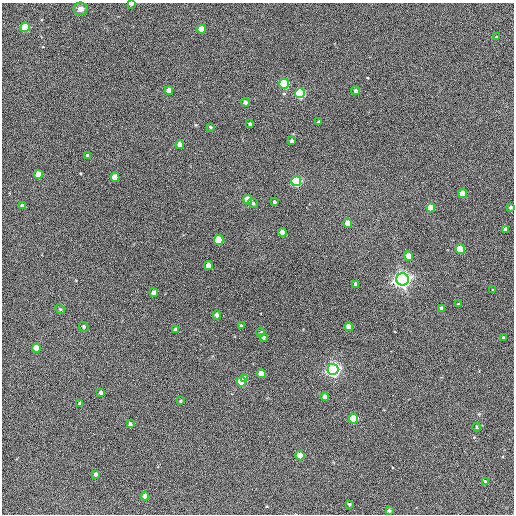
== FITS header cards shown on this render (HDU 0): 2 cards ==
NAXIS1  =                  512 / Axis length
NAXIS2  =                  512 / Axis length

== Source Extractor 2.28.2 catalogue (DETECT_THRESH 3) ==
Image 512 x 512 px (HDU 0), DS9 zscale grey, 1 PNG px = 1 image px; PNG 516 x 516 px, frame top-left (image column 1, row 512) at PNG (2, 3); each listed source drawn as its Kron ellipse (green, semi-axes under 4 px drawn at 4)
Background 429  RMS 22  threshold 66.4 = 3 sigma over >= 5 px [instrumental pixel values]
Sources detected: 66; all 66 listed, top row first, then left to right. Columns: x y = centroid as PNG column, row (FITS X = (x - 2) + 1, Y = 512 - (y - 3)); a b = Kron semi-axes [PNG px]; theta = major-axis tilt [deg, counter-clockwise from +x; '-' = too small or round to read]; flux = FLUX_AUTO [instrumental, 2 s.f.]
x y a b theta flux
131 4 4 2 - 6.4e+03
80 9 7 6 - 7.7e+03
25 27 4 4 - 1.1e+05
202 29 4 4 - 3.9e+04
496 37 4 2 - 9.7e+02
284 84 5 4 - 1.9e+05
169 91 4 4 - 2.0e+04
355 91 4 4 - 3.6e+03
300 93 5 4 - 2.4e+05
246 102 4 4 - 5.5e+03
319 122 3 3 - 2.8e+03
250 124 4 4 - 4.0e+03
210 127 4 3 - 1.9e+03
292 141 4 3 - 3.6e+03
180 145 4 4 - 1.4e+04
87 155 3 3 - 2.2e+03
38 175 4 4 - 3.1e+04
115 177 4 4 - 2.6e+04
296 181 5 5 - 2.3e+05
463 194 4 4 - 2.5e+04
248 200 5 4 - 4.3e+04
274 202 4 3 - 3.1e+03
253 203 5 4 - 2.6e+03
22 205 4 3 - 3.2e+03
511 207 4 4 - 2.7e+03
431 208 4 4 - 4.9e+04
348 223 4 4 - 2.5e+04
506 229 4 4 - 8.6e+03
282 232 4 4 - 1.8e+04
219 240 5 4 - 8.5e+04
460 249 5 4 - 6.0e+04
409 256 4 4 - 3.2e+04
208 265 4 4 - 1.6e+04
402 279 6 6 - 1.1e+06
355 284 4 3 - 2.7e+03
493 290 3 3 - 1.5e+03
154 293 4 4 - 1.1e+04
458 304 3 3 - 1.2e+03
442 308 4 4 - 6.4e+03
60 309 5 4 - 1.8e+03
217 315 4 4 - 6.9e+03
241 326 4 4 - 3.3e+03
84 327 5 4 - 2.7e+03
349 327 4 4 - 2.1e+04
175 330 4 4 - 4.4e+03
261 332 4 4 - 1.6e+03
263 337 4 4 - 4.4e+03
503 338 3 2 - 1.6e+03
36 348 4 4 - 3.1e+04
333 369 5 5 - 7.6e+05
261 374 4 4 - 2.2e+04
245 379 4 4 - 3.0e+04
241 382 5 5 - 8.0e+04
101 392 4 3 - 4.0e+03
325 397 4 4 - 7.5e+03
180 401 3 3 - 1.5e+03
80 404 4 4 - 3.1e+03
354 419 5 4 - 1.3e+05
130 424 4 3 - 4.0e+03
477 427 4 3 - 1.7e+03
300 456 4 4 - 3.3e+04
95 474 4 3 - 3.0e+03
485 482 4 3 - 4.2e+03
145 496 4 4 - 1.9e+04
349 504 3 3 - 2.0e+03
389 510 4 4 - 2.7e+03
At the frame edge (FLAGS 8, measured only in part): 1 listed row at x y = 131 4